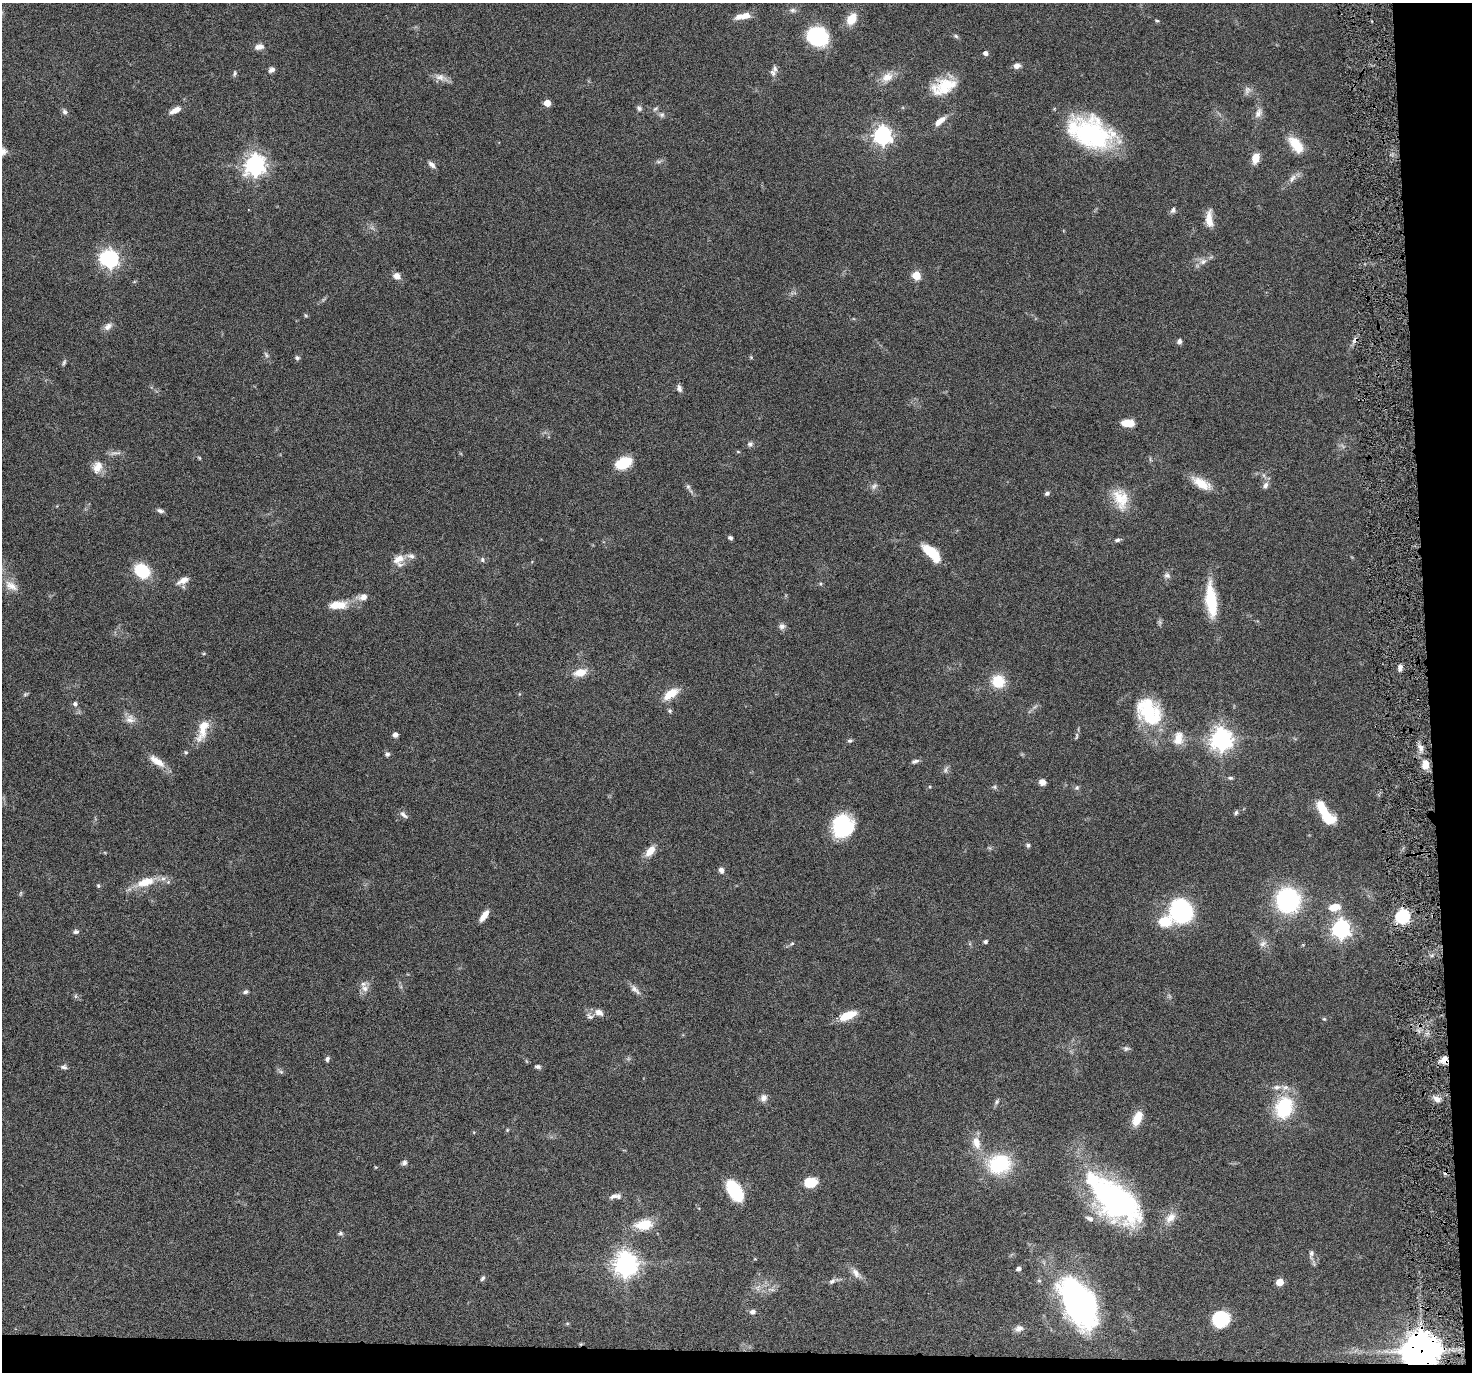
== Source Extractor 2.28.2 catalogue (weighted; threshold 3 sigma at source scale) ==
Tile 9 of 3 x 3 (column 3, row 3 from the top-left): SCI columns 2941-4410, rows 114-1483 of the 4410 x 4337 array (HDU 1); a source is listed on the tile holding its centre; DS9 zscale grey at full resolution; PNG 1474 x 1374 px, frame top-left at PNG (2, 3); no overlay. Shown black and unused: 5% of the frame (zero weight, under 4 of 8 exposures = <1% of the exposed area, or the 3 px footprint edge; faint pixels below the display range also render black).
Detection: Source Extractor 2.28.2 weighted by HDU 2 'WHT'; one run over the whole footprint, this tile lists its part. Background 0.0647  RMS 0.0041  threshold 0.017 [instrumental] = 3 sigma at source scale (4.09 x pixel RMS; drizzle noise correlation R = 1.36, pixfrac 0.8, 0.05/0.05 arcsec/px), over >= 5 px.
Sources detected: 179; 3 too faint to see at this stretch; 1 inside a brighter object's white glare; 3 cosmic-ray / hot-pixel residue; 1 long thin detection or spike segment (spike, bleed or trail) — not listed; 8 inside a brighter listed object's ellipse — not listed separately; the other 163 listed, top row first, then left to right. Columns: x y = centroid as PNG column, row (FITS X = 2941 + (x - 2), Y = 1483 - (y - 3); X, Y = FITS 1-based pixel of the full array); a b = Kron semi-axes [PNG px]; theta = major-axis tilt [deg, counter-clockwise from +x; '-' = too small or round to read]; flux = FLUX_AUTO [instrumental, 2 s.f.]
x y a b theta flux
792 10 9 6 0 1.2
745 16 17 8 14 3.8
851 19 11 8 58 7.5
1157 20 6 3 -9 0.42
817 36 19 16 -14 35
956 36 7 5 -24 0.74
259 47 11 7 10 2.4
985 53 6 5 - 1.1
1017 66 9 7 15 1.6
271 70 8 6 38 1.4
235 73 8 5 76 0.75
773 73 10 8 -72 1.9
440 77 18 9 -14 2.9
887 77 17 11 33 4.4
944 86 29 16 19 14
547 103 5 5 - 5.4
639 108 8 6 -53 0.95
175 110 14 6 28 3.2
64 112 8 7 - 1
1258 113 15 8 67 2.4
662 115 7 7 - 1
940 121 16 7 38 3.5
1091 133 48 28 -22 53
883 135 7 7 - 170
1296 144 22 11 -53 8.1
2 152 13 9 26 2.4
1256 158 10 6 73 5.4
658 161 9 4 8 0.83
255 164 8 7 - 220
432 165 10 6 -42 1.6
1292 178 14 6 57 2
1173 210 8 6 62 1.2
1209 219 20 8 -87 4.3
110 259 8 7 - 120
1203 261 10 8 25 2.1
916 275 5 5 - 12
397 276 8 7 - 2.7
306 315 6 4 -31 0.49
108 326 13 8 37 2.1
1179 341 7 5 78 1.1
751 357 5 4 - 0.43
297 358 7 5 -12 0.79
64 362 10 4 66 0.73
679 388 10 6 -74 1.3
1128 423 15 9 -2 4.5
750 444 8 7 - 1.1
738 452 5 3 - 0.39
115 453 19 4 10 1.6
623 463 12 8 23 17
97 467 17 12 66 4.4
1201 483 25 10 -29 7
1265 485 10 6 70 1.6
874 486 10 7 38 1.4
688 487 9 5 -69 1
1047 493 6 5 - 0.85
1120 499 29 18 -72 9.9
160 511 10 5 -18 1.1
730 538 6 5 - 0.75
1117 540 7 4 9 0.89
932 553 22 9 -43 13
398 559 17 12 33 4.5
482 560 7 5 -88 0.77
142 571 12 9 -39 20
1167 575 9 8 - 1.4
183 580 15 7 26 3.3
820 584 5 5 - 0.59
11 586 20 11 -32 4.5
363 597 13 8 10 3
1211 600 39 12 -84 17
338 605 19 8 2 7.8
1160 622 7 4 -89 0.81
782 626 9 8 - 1.5
1400 668 8 5 -87 1.4
580 672 15 9 14 5.5
998 681 13 12 - 11
25 694 7 5 21 0.63
671 694 19 9 33 6.9
75 704 7 6 - 1
670 711 6 5 - 0.62
1149 712 35 25 -54 27
130 719 13 12 - 3.1
203 729 31 11 73 7.5
395 735 4 4 - 2.1
1076 736 10 4 85 0.75
1178 738 18 12 82 5.2
1221 739 8 8 - 280
850 741 8 5 14 0.7
1421 748 10 7 -72 2.1
186 752 6 6 - 0.69
387 754 6 6 - 0.98
157 761 22 9 -35 5.1
915 761 10 5 14 1
1425 765 12 9 89 3.5
945 770 11 5 60 1
1230 778 7 4 1 0.67
1042 782 7 6 - 2.3
995 787 6 5 - 0.67
1077 788 7 6 - 0.84
1236 813 7 4 64 0.72
404 815 12 6 -39 1.5
1326 818 16 10 -17 9.7
842 826 20 18 76 30
1028 845 6 5 - 0.74
650 851 14 7 49 4.9
721 870 6 6 - 1.6
145 882 23 10 17 8.6
168 882 6 4 45 0.67
98 886 6 5 - 0.54
21 893 8 3 71 0.48
1288 900 16 15 - 70
1334 907 14 9 11 5.2
1181 911 22 20 -78 45
484 916 14 6 54 3.3
1403 916 7 6 - 59
1341 929 7 7 - 180
76 932 8 6 10 0.95
985 942 4 4 - 0.92
792 943 5 5 - 0.54
1263 943 12 7 27 1.7
365 988 11 9 -61 2.5
635 990 18 7 -44 2.1
245 992 7 5 27 0.96
75 996 7 4 -90 0.61
599 1012 12 8 -27 2.6
848 1015 18 8 22 8.6
1324 1019 5 4 - 0.47
1126 1048 9 6 1 1
327 1059 7 5 82 0.92
1444 1059 10 8 48 2.9
538 1066 8 5 -11 0.91
64 1067 9 5 -4 0.99
281 1072 7 5 -43 0.76
764 1098 11 9 76 2
1437 1099 10 7 -32 2.2
997 1102 8 6 52 0.89
1284 1108 26 20 74 22
1137 1118 15 8 66 7.6
507 1130 5 4 - 0.43
976 1143 18 11 -74 5.2
404 1162 7 6 - 1.1
999 1164 27 22 14 25
375 1167 5 3 - 0.3
810 1182 14 10 11 7.2
734 1191 18 10 -57 24
614 1196 14 6 21 1.6
1115 1200 61 33 -41 89
1170 1218 18 10 45 4.2
644 1225 23 13 6 8.8
340 1233 6 6 - 0.77
1311 1254 15 6 86 1.6
755 1259 5 3 - 0.27
626 1264 8 8 - 360
1018 1269 5 4 - 1.5
856 1273 17 8 -50 2.8
482 1278 8 5 57 0.81
832 1281 8 5 38 1.1
1280 1282 5 5 - 7.4
758 1288 11 6 60 1.7
1078 1303 52 27 -60 110
752 1312 8 6 10 1.4
1220 1319 15 13 18 19
1019 1328 12 9 13 2.1
1421 1351 12 11 - 730
Overlapping masked pixels (flux is a lower limit): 2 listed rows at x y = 1444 1059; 1421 1351
Isophote crosses this tile's border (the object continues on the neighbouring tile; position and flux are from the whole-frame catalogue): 1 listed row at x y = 2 152